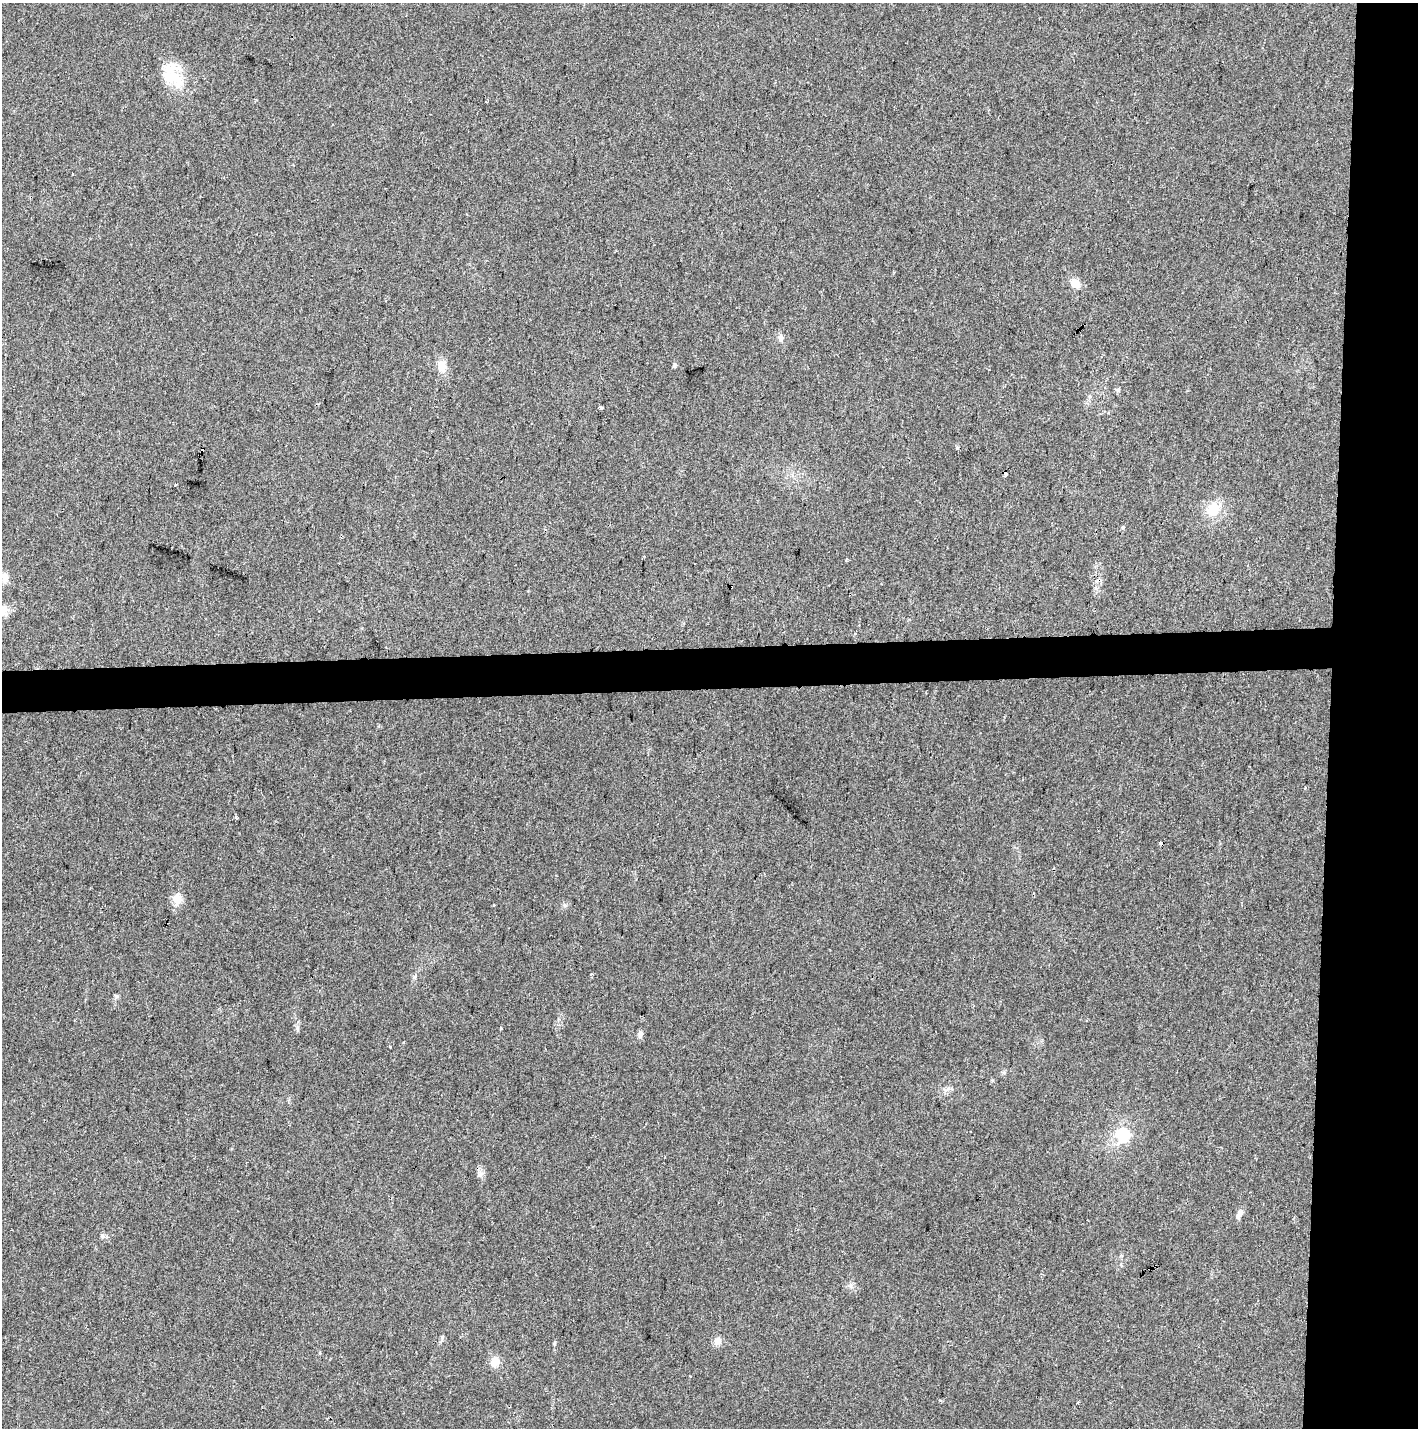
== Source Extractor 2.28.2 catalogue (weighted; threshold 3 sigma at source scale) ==
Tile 6 of 3 x 3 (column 3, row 2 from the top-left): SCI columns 2840-4255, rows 1541-2966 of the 4255 x 4507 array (HDU 1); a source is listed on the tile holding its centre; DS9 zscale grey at full resolution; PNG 1420 x 1430 px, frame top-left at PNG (2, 3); no overlay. Shown black and unused: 9% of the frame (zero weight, under 2 of 3 exposures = <1% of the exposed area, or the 3 px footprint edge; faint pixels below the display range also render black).
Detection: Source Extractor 2.28.2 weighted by HDU 2 'WHT'; one run over the whole footprint, this tile lists its part. Background 0.0524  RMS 0.0071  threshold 0.0318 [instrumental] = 3 sigma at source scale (4.5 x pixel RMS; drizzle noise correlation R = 1.50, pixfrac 1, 0.0396/0.0396 arcsec/px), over >= 5 px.
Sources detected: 36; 5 cosmic-ray / hot-pixel residue — not listed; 2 inside a brighter listed object's ellipse — not listed separately; the other 29 listed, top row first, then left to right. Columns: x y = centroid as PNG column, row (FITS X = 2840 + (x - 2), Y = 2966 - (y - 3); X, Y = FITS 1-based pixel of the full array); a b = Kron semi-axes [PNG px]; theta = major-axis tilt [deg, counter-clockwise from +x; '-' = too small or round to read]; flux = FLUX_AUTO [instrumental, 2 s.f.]
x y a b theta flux
177 78 35 16 -66 20
1075 283 13 10 -36 6.3
781 337 7 6 - 2
675 365 5 4 - 1.5
442 366 15 10 -79 7.9
1118 390 6 4 73 1.1
601 408 3 3 - 15
957 448 4 3 - 1.8
1213 509 18 15 40 15
847 559 3 3 - 1.2
5 577 12 8 -78 4.3
3 611 18 12 87 7.1
1305 788 4 3 - 1.1
236 818 4 3 - 1.9
1162 844 4 3 - 4.2
177 899 15 10 81 7.8
493 905 3 3 - 1.3
564 905 7 4 -71 1.2
297 1028 9 4 90 1.6
640 1034 9 6 73 2.6
1123 1135 16 15 - 24
480 1174 8 5 31 1.9
1239 1214 13 6 62 3.8
102 1236 7 4 -88 1.3
717 1341 12 9 43 4
554 1344 6 4 90 1
495 1362 13 11 78 6.4
690 1376 3 2 - 0.52
1078 1402 4 2 - 0.62
Overlapping masked pixels (flux is a lower limit): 1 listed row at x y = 1162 844
Isophote crosses this tile's border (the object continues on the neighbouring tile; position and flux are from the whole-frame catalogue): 1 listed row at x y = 3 611
Unlisted compact peaks at least as high as the median listed source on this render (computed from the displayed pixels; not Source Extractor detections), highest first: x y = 414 977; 1123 527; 501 1028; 390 1047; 442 1337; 117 996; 940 1400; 1004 1072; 851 1286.